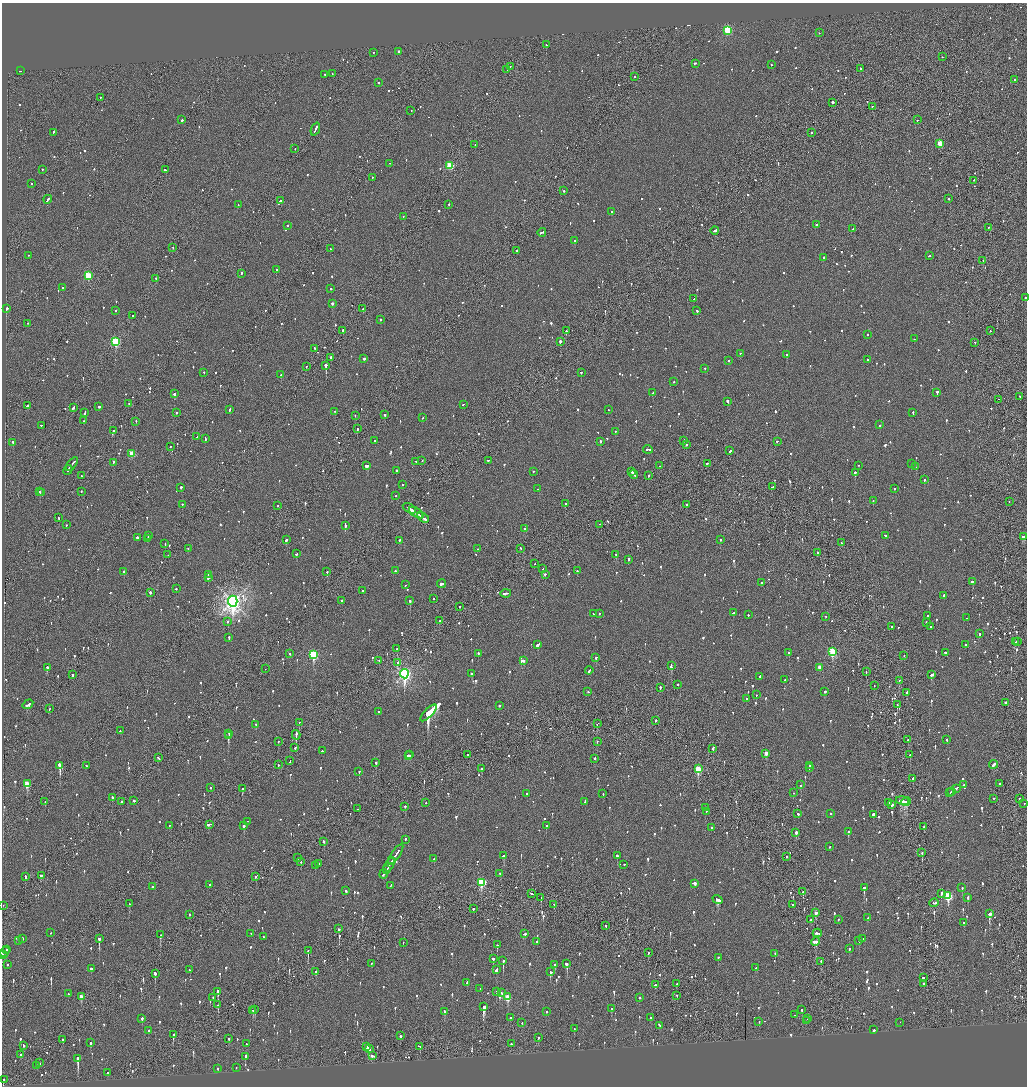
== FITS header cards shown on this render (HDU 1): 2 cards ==
NAXIS1  =                 2050
NAXIS2  =                 2168

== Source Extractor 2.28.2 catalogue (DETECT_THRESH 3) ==
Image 2050 x 2168 px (HDU 1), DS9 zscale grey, zoomed out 1/2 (1 PNG px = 2 x 2 image px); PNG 1029 x 1088 px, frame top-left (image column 2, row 2168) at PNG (2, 3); each listed source drawn as its Kron ellipse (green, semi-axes under 4 px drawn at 4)
Background -0.0782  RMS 0.068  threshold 0.203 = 3 sigma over >= 5 px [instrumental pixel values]
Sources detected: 1457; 54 cannot appear on this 1/2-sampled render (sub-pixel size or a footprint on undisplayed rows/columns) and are neither listed nor drawn; of the other 1403, the 500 brightest by FLUX_AUTO listed and drawn (903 fainter detections omitted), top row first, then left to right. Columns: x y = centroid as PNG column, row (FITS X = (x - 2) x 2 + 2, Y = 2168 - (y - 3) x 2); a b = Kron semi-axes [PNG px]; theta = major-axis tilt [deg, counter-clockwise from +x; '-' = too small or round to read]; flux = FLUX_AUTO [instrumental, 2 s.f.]
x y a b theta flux
728 31 3 3 - 1200
819 33 2 1 - 59
546 45 2 2 - 160
399 52 2 2 - 110
373 53 2 2 - 80
942 57 2 2 - 56
695 64 3 2 - 190
771 65 2 1 - 73
510 67 2 1 - 80
861 69 2 1 - 84
507 70 2 2 - 130
20 71 2 2 - 150
332 74 2 1 - 64
325 75 2 2 - 90
634 77 2 2 - 73
1014 80 2 2 - 92
379 83 2 2 - 160
101 98 2 2 - 66
833 103 2 2 - 440
873 106 3 2 - 90
411 111 2 2 - 73
182 120 2 2 - 650
917 120 2 1 - 70
315 129 7 2 68 250
53 133 3 2 - 120
811 133 2 1 - 120
940 144 3 3 - 300
475 145 2 1 - 100
295 149 2 2 - 61
390 164 2 1 - 92
450 166 3 3 - 630
42 170 2 2 - 65
165 170 3 2 - 130
372 178 2 2 - 89
974 181 2 2 - 77
31 184 2 2 - 65
564 191 2 2 - 90
949 199 2 2 - 340
48 200 4 2 - 180
280 201 3 2 - 160
238 205 2 2 - 66
449 205 2 2 - 56
612 212 2 2 - 240
403 217 2 1 - 100
816 225 2 2 - 88
287 226 2 2 - 210
988 228 2 1 - 56
853 229 3 2 - 76
715 231 4 2 - 200
542 233 4 2 - 290
575 241 3 2 - 410
173 248 2 1 - 62
330 249 2 2 - 61
517 251 2 2 - 310
28 256 2 2 - 76
929 256 2 2 - 76
824 258 2 2 - 70
983 261 2 1 - 65
276 270 2 2 - 120
241 274 3 2 - 91
88 276 3 3 - 860
156 279 2 2 - 73
63 288 2 2 - 240
331 289 2 2 - 100
1025 298 2 2 - 96
694 299 2 2 - 68
332 304 2 2 - 370
6 309 2 2 - 460
363 309 2 1 - 190
115 311 2 2 - 88
697 311 2 2 - 120
132 316 2 2 - 80
380 320 2 1 - 280
27 324 2 2 - 81
343 331 2 1 - 220
566 331 2 2 - 140
990 331 2 1 - 56
867 335 2 1 - 110
914 339 2 2 - 77
116 342 3 3 - 1200
560 342 2 2 - 360
975 343 2 2 - 61
315 349 2 1 - 260
740 354 2 2 - 110
787 355 2 2 - 160
331 358 2 2 - 550
364 359 2 2 - 200
867 360 2 2 - 120
729 361 2 2 - 76
326 366 2 2 - 1000
306 367 2 2 - 87
705 369 2 2 - 56
204 373 2 2 - 66
581 373 2 2 - 210
281 375 2 2 - 74
674 382 2 2 - 61
653 393 2 2 - 60
937 393 2 2 - 230
174 394 2 2 - 660
1020 397 2 2 - 56
998 400 2 1 - 62
727 402 3 2 - 510
129 404 2 1 - 80
463 405 2 2 - 73
28 406 3 2 - 170
99 407 2 2 - 290
73 408 3 2 - 150
230 410 2 2 - 77
608 410 2 2 - 60
334 412 2 2 - 57
85 413 4 2 - 120
176 413 2 2 - 69
913 413 2 2 - 150
385 415 2 2 - 420
355 416 2 2 - 84
422 418 2 2 - 87
83 421 2 2 - 57
136 422 2 2 - 77
880 425 2 2 - 200
41 426 2 2 - 74
357 429 2 2 - 110
114 431 2 2 - 100
615 432 2 2 - 66
197 437 3 2 - 140
205 439 3 2 - 140
375 441 2 2 - 88
684 441 2 2 - 95
600 442 2 2 - 230
777 442 2 2 - 57
13 443 3 2 - 130
686 445 2 2 - 100
170 447 2 2 - 73
648 450 5 2 - 280
730 451 3 2 - 160
132 454 3 3 - 310
422 461 2 2 - 60
488 461 2 1 - 200
416 462 2 2 - 81
113 463 3 2 - 160
707 464 2 2 - 220
911 464 2 2 - 200
72 465 8 2 51 300
367 466 3 2 - 300
660 466 2 1 - 57
858 466 2 2 - 110
916 467 2 2 - 110
68 470 5 2 - 170
396 471 2 2 - 260
533 472 2 2 - 61
632 472 2 2 - 130
855 473 2 2 - 260
634 475 4 2 - 240
82 476 3 2 - 73
649 476 2 2 - 75
924 480 2 2 - 150
402 485 2 2 - 150
772 487 3 2 - 100
181 488 2 2 - 220
538 489 2 2 - 70
894 489 2 2 - 74
40 492 2 2 - 130
81 492 2 2 - 110
42 493 2 1 - 110
396 496 2 2 - 67
873 501 2 2 - 67
1009 502 2 1 - 57
565 504 2 2 - 83
182 505 2 2 - 56
687 505 2 2 - 110
278 506 2 2 - 84
409 509 7 2 -31 330
416 513 8 2 -33 310
421 516 2 1 - 110
58 518 2 2 - 76
423 518 6 2 -34 360
66 525 2 2 - 56
599 525 2 1 - 200
345 526 3 2 - 290
525 529 2 2 - 78
148 536 2 2 - 95
886 536 2 2 - 190
1023 537 4 2 - 290
137 538 2 2 - 260
147 539 3 2 - 140
286 540 3 2 - 110
720 540 2 2 - 110
399 541 2 2 - 170
841 543 3 2 - 130
165 544 2 2 - 56
188 549 2 2 - 84
477 549 2 2 - 64
520 549 2 2 - 68
817 553 2 2 - 81
296 554 2 2 - 73
168 555 2 1 - 110
616 555 2 2 - 100
629 560 2 2 - 150
535 564 2 1 - 75
543 569 2 2 - 84
395 571 2 2 - 71
577 571 2 2 - 67
124 572 2 2 - 190
327 572 2 2 - 130
208 575 4 2 - 270
545 575 2 2 - 330
208 578 3 2 - 180
972 582 3 2 - 100
762 583 2 2 - 280
441 584 4 2 - 270
406 585 2 2 - 70
176 589 2 2 - 110
362 591 2 2 - 67
150 593 2 2 - 270
506 594 5 2 - 200
944 596 2 2 - 120
433 599 2 2 - 130
342 601 2 2 - 91
410 601 2 2 - 220
233 602 5 5 - 9000
460 607 2 2 - 58
733 613 2 2 - 64
593 614 2 2 - 89
599 614 2 2 - 76
748 615 2 2 - 87
927 616 2 2 - 69
825 617 2 2 - 59
966 618 2 2 - 63
440 621 2 2 - 82
228 622 2 2 - 190
926 623 2 2 - 97
892 627 2 1 - 87
931 627 2 2 - 82
980 634 2 2 - 89
229 638 3 2 - 81
1016 642 2 2 - 60
1017 642 3 2 - 260
538 645 3 2 - 180
965 645 2 2 - 66
397 649 2 2 - 58
833 652 4 3 - 950
789 653 2 2 - 110
945 653 2 1 - 260
290 654 2 2 - 120
478 654 2 2 - 120
313 655 4 4 - 1300
904 656 2 1 - 58
596 658 3 2 - 63
379 661 2 2 - 77
523 661 3 2 - 99
398 663 3 2 - 110
671 666 4 2 - 210
47 668 2 2 - 340
819 668 3 2 - 140
265 669 2 1 - 220
589 671 4 2 - 160
866 672 2 1 - 130
404 674 5 4 - 3900
471 674 2 2 - 110
72 675 2 2 - 120
932 675 3 2 - 140
760 677 2 2 - 110
785 680 2 2 - 77
899 681 2 2 - 110
678 685 2 2 - 110
874 686 2 1 - 80
660 688 2 2 - 110
588 692 2 2 - 76
825 692 2 2 - 99
907 693 2 2 - 230
756 695 2 2 - 62
746 699 2 2 - 100
1005 703 2 1 - 660
28 705 6 2 33 190
897 705 2 1 - 59
499 706 2 2 - 100
49 709 2 1 - 57
378 712 2 2 - 120
428 713 11 4 46 40000
656 721 2 2 - 130
299 723 2 1 - 63
597 724 4 2 - 170
256 725 2 2 - 120
120 731 2 2 - 100
229 734 2 2 - 230
296 735 5 1 - 280
228 736 3 2 - 410
908 740 2 2 - 68
947 740 2 2 - 77
278 742 2 1 - 180
597 742 2 2 - 68
295 748 2 2 - 100
713 749 2 2 - 300
322 751 2 2 - 96
766 754 3 2 - 150
410 755 2 2 - 110
467 755 2 1 - 230
910 755 2 2 - 57
408 756 2 2 - 130
158 758 2 2 - 71
595 759 2 2 - 170
290 761 3 1 - 200
376 763 2 2 - 210
278 765 2 1 - 64
994 765 4 2 - 240
60 766 3 2 - 6200
86 766 2 2 - 110
810 766 2 2 - 77
809 768 3 2 - 110
482 769 2 2 - 150
698 769 4 3 - 780
359 772 2 2 - 210
913 779 2 2 - 140
27 784 3 3 - 340
999 784 2 2 - 380
800 785 2 2 - 130
963 785 2 2 - 60
210 788 2 2 - 100
242 789 3 2 - 210
956 789 3 2 - 300
952 792 2 2 - 91
794 793 2 2 - 56
950 793 2 1 - 89
527 794 2 2 - 120
603 794 2 2 - 70
112 798 3 2 - 73
993 799 2 1 - 79
1020 799 2 2 - 79
133 801 3 2 - 130
902 801 7 2 -16 1100
45 802 2 1 - 78
122 802 2 2 - 980
585 802 4 2 - 180
906 802 5 2 - 560
426 803 2 1 - 72
889 803 2 2 - 90
1024 804 2 2 - 59
892 805 2 2 - 260
405 807 2 2 - 84
706 808 2 2 - 61
358 809 2 1 - 62
706 812 2 2 - 70
798 814 2 2 - 200
830 814 2 2 - 110
873 815 2 2 - 330
248 822 3 1 - 380
209 825 3 2 - 300
170 826 2 1 - 70
244 826 2 2 - 330
546 826 2 2 - 230
924 827 2 2 - 210
712 828 2 2 - 67
848 832 2 2 - 160
796 833 3 2 - 570
405 840 3 2 - 110
324 842 3 2 - 190
830 847 2 2 - 68
922 853 2 1 - 130
396 855 11 2 56 450
504 856 3 2 - 160
617 856 2 2 - 230
787 857 2 1 - 74
298 858 2 2 - 110
434 859 2 2 - 65
392 861 3 1 - 140
301 862 2 2 - 77
318 864 2 2 - 130
624 865 2 2 - 87
315 866 2 2 - 130
389 866 8 1 58 320
386 870 4 2 - 280
383 874 5 2 - 240
500 874 2 2 - 89
41 876 3 2 - 97
25 877 3 2 - 150
256 877 2 2 - 350
482 883 4 3 - 1100
695 884 4 2 - 300
210 885 2 2 - 58
391 886 2 1 - 150
152 887 2 2 - 92
864 888 2 2 - 970
962 888 2 2 - 87
346 891 2 2 - 59
803 892 2 2 - 200
532 894 3 1 - 130
941 894 2 2 - 270
948 896 4 3 - 860
541 898 2 1 - 59
968 898 3 2 - 110
717 900 5 2 - 450
934 903 5 2 - 230
129 904 2 2 - 260
554 905 2 2 - 80
793 905 2 2 - 61
3 906 2 2 - 67
473 909 2 2 - 110
816 913 3 2 - 91
989 914 3 3 - 690
190 915 2 2 - 140
868 918 3 2 - 130
811 920 2 1 - 290
838 920 2 2 - 71
964 923 2 2 - 56
606 926 2 2 - 62
338 929 2 2 - 430
51 933 2 2 - 68
817 933 5 2 - 270
251 934 2 2 - 83
525 934 3 2 - 180
160 935 2 2 - 160
264 937 2 2 - 100
23 939 2 2 - 150
99 939 4 2 - 430
862 939 2 1 - 56
19 941 4 2 - 180
859 941 2 2 - 140
536 942 2 2 - 200
815 942 4 3 - 180
403 943 2 2 - 61
497 945 2 2 - 130
849 949 2 2 - 61
6 950 2 2 - 180
308 951 2 1 - 230
5 952 5 2 - 370
648 953 2 2 - 59
775 954 2 2 - 90
2 955 2 1 - 92
718 958 2 2 - 160
493 959 3 2 - 140
503 961 3 2 - 380
821 962 2 1 - 87
371 964 2 1 - 110
567 964 3 2 - 470
7 965 2 2 - 230
555 965 2 2 - 220
756 968 3 2 - 79
91 969 2 2 - 370
190 970 3 2 - 68
496 970 3 2 - 150
316 972 3 2 - 140
550 972 4 2 - 190
155 974 3 2 - 400
923 978 2 2 - 680
467 983 2 2 - 61
677 984 2 2 - 68
924 984 2 2 - 91
655 985 2 2 - 210
480 989 2 1 - 69
218 992 4 2 - 150
496 992 2 2 - 67
502 993 2 2 - 64
68 994 2 2 - 69
677 996 2 2 - 66
81 997 3 2 - 170
508 997 3 3 - 360
213 998 2 2 - 140
639 998 2 2 - 82
218 1005 2 2 - 59
484 1007 4 3 - 1000
611 1009 2 2 - 150
255 1010 2 2 - 360
802 1010 2 2 - 100
253 1011 4 2 - 87
444 1012 2 2 - 180
546 1012 2 2 - 89
795 1015 2 2 - 58
510 1018 2 2 - 66
651 1018 3 2 - 130
142 1019 2 2 - 220
808 1019 2 1 - 180
806 1021 3 2 - 130
759 1022 2 2 - 75
522 1023 2 2 - 57
900 1023 2 2 - 140
659 1026 2 2 - 86
574 1029 2 2 - 64
874 1030 2 2 - 240
148 1031 2 2 - 64
173 1035 3 2 - 180
400 1036 2 2 - 320
538 1038 2 2 - 71
229 1039 2 2 - 110
63 1040 3 2 - 78
90 1043 3 2 - 96
246 1044 2 2 - 56
511 1044 2 2 - 66
23 1046 3 2 - 66
366 1047 4 2 - 200
419 1047 3 2 - 74
369 1049 3 2 - 140
20 1055 2 2 - 67
373 1056 4 2 - 130
245 1057 2 2 - 57
78 1059 3 2 - 1400
40 1063 2 2 - 56
37 1066 2 1 - 59
236 1068 2 2 - 65
218 1069 2 2 - 260
108 1073 2 2 - 68
3 1080 3 2 - 200
At the frame edge (FLAGS 8, measured only in part): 2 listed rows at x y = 1025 298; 1023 537
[903 fainter detections neither listed nor drawn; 54 sub-pixel or undisplayed-footprint detections neither listed nor drawn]